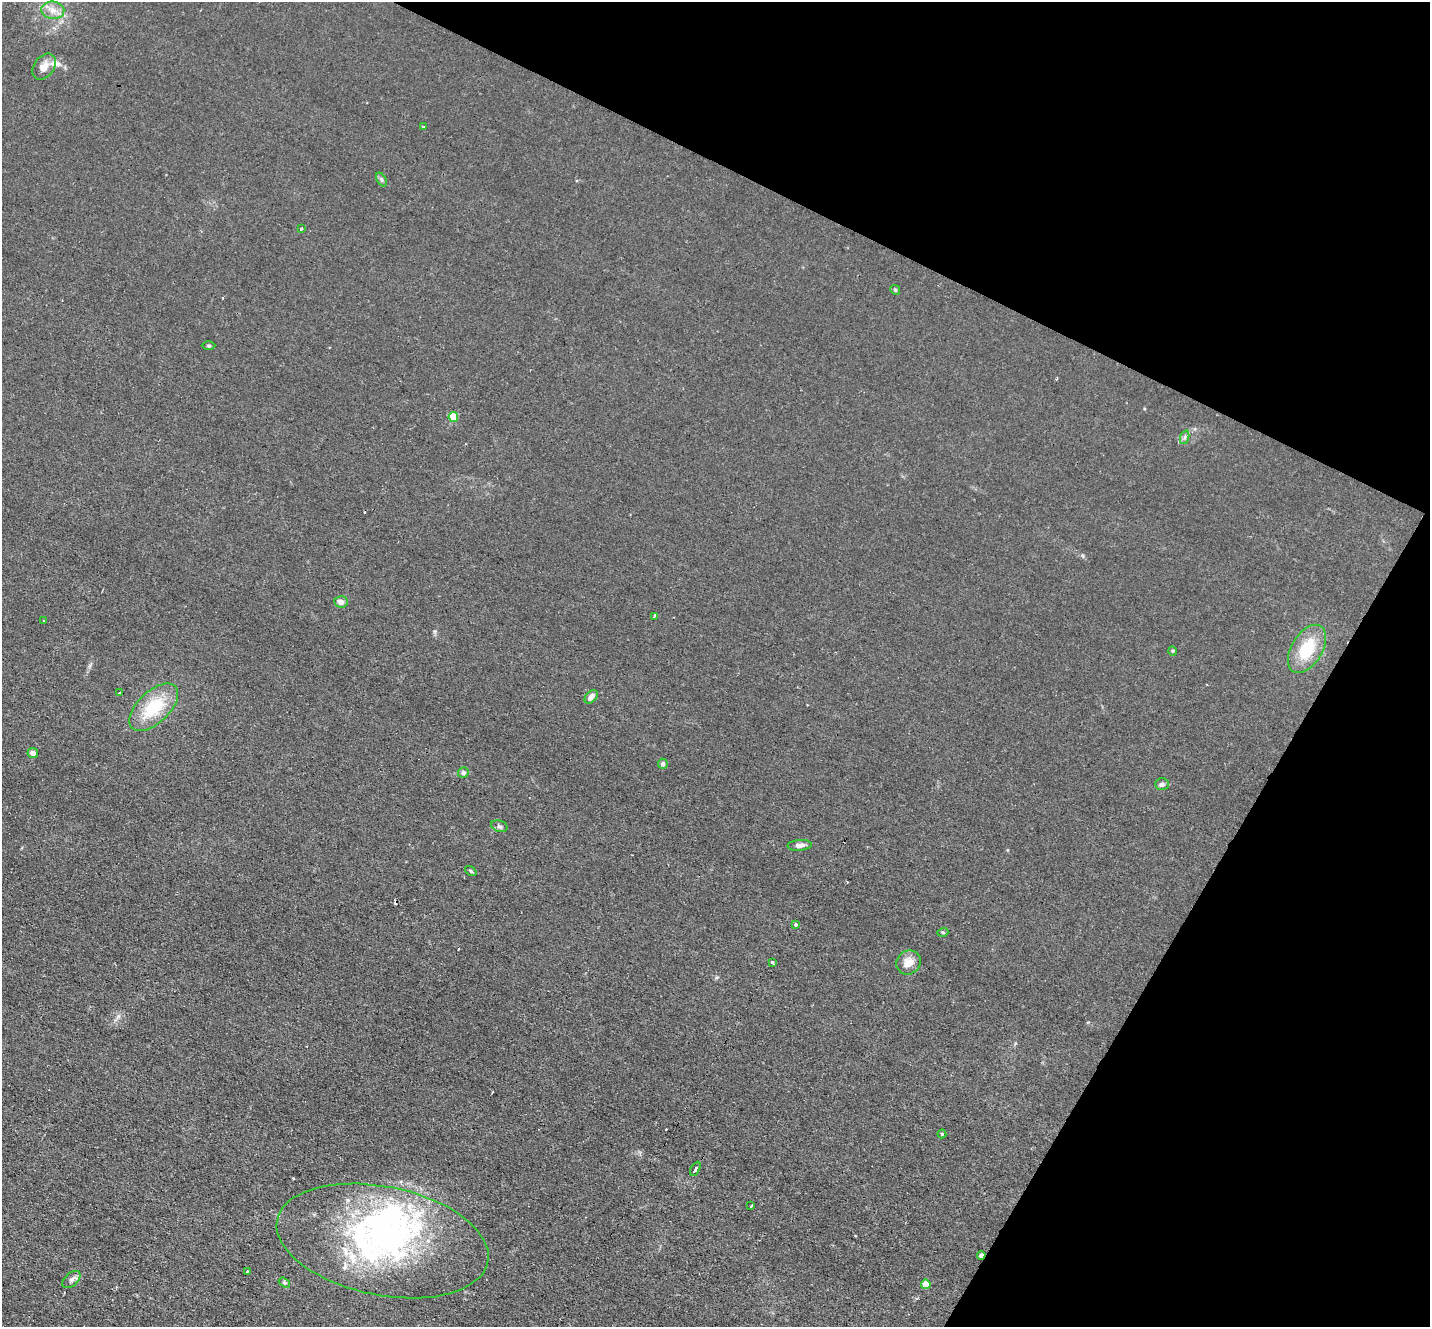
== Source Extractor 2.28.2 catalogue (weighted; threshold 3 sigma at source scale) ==
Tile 8 of 4 x 4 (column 4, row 2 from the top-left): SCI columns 4286-5713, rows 2931-4255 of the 5713 x 5726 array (HDU 1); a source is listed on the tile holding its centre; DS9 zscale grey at full resolution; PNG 1432 x 1329 px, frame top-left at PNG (2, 2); each listed source drawn as its Kron ellipse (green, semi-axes under 4 px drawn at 4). Shown black and unused: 25% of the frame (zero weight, under 2 of 3 exposures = <1% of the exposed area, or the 3 px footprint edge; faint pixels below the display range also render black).
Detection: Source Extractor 2.28.2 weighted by HDU 2 'WHT'; one run over the whole footprint, this tile lists its part. Background 0.0113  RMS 0.0047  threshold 0.021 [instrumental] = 3 sigma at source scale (4.5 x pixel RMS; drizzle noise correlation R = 1.50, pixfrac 1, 0.05/0.05 arcsec/px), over >= 5 px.
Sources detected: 46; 2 inside a brighter object's white glare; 4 cosmic-ray / hot-pixel residue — neither listed nor drawn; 3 inside a brighter listed object's ellipse — not listed separately; the other 37 listed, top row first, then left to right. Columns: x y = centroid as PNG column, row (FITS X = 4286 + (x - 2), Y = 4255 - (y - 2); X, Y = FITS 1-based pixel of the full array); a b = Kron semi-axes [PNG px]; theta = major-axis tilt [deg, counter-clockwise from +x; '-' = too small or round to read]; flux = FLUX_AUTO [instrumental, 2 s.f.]
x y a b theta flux
53 10 11 8 -7 3.8
44 66 14 10 53 3.9
423 127 3 3 - 0.49
381 179 7 4 -59 0.97
301 229 3 3 - 2
895 290 5 4 - 0.61
208 345 7 3 0 0.59
453 417 5 5 - 13
1185 437 7 4 71 0.91
341 602 7 6 - 2.4
654 616 3 2 - 0.79
43 621 3 2 - 0.34
1307 649 26 15 59 17
1173 651 4 4 - 0.57
120 693 4 3 - 1.5
591 697 8 5 47 2.7
154 707 30 16 43 21
33 753 5 5 - 1.9
663 764 5 5 - 1.4
463 773 5 5 - 1.2
1162 784 7 6 - 1.5
499 826 8 5 -17 1.1
800 845 12 5 5 2.2
471 871 6 4 -37 0.62
795 924 3 3 - 6.2
943 932 5 3 - 0.55
772 962 4 3 - 1
908 962 13 11 43 5
942 1134 4 4 - 0.56
695 1169 7 3 61 0.74
751 1206 3 3 - 1.2
383 1241 107 54 -11 110
981 1255 4 4 - 2.3
247 1271 2 2 - 0.53
71 1280 11 6 41 1.8
284 1283 6 4 -34 0.65
926 1284 5 4 - 7.8
Overlapping masked pixels (flux is a lower limit): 1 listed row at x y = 981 1255